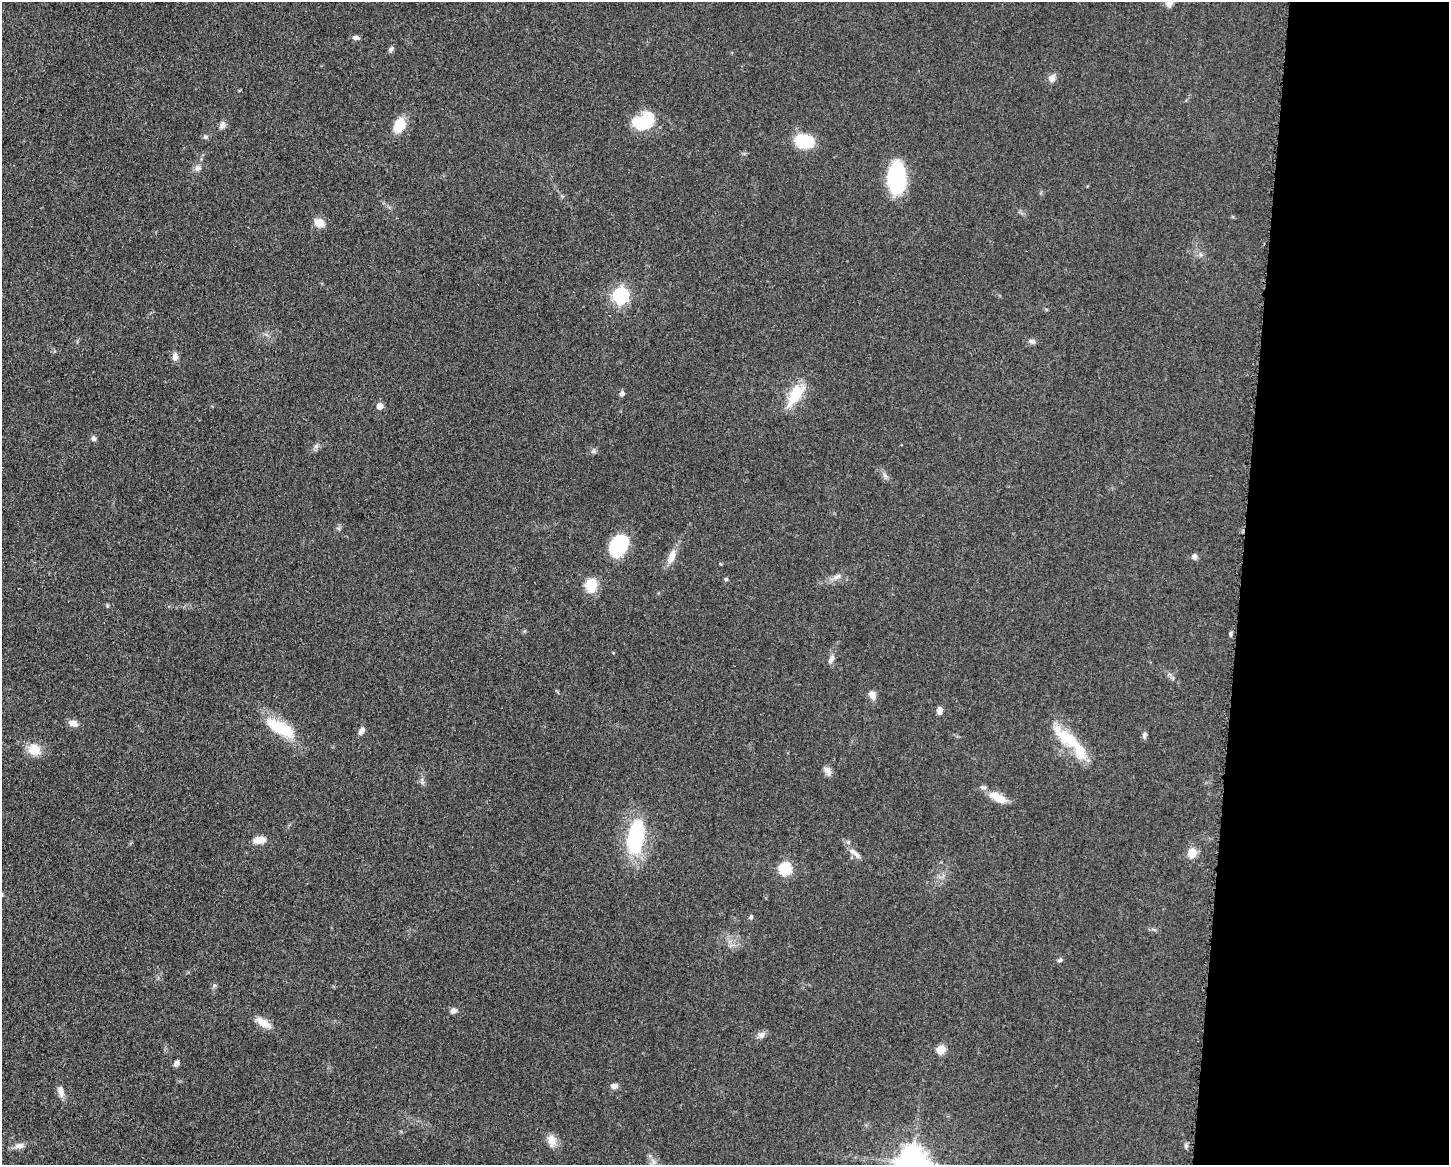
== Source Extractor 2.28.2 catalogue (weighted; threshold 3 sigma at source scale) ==
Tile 9 of 3 x 4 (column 3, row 3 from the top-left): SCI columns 3125-4571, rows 1167-2329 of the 4682 x 4655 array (HDU 1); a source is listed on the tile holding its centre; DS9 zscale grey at full resolution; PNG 1451 x 1167 px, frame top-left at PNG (2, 2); no overlay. Shown black and unused: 14% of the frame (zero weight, under 3 of 5 exposures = <1% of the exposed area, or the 3 px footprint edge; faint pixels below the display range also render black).
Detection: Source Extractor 2.28.2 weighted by HDU 2 'WHT'; one run over the whole footprint, this tile lists its part. Background 0.0601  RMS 0.0056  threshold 0.0251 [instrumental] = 3 sigma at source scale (4.5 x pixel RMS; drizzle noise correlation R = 1.50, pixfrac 1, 0.05/0.05 arcsec/px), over >= 5 px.
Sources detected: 64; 2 inside a brighter listed object's ellipse — not listed separately; the other 62 listed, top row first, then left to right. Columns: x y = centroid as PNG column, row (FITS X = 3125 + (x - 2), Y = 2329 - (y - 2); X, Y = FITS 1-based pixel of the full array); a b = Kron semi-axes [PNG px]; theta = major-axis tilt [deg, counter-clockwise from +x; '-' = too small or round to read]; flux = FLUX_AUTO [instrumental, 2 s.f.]
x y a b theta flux
1169 3 9 8 - 3.7
356 38 9 5 -10 1.9
391 49 8 5 53 1.4
1052 78 11 8 51 2.9
644 122 23 16 22 28
222 125 10 7 75 2.2
400 125 13 9 59 16
205 137 7 6 - 1.2
804 141 17 12 -12 25
198 168 9 7 59 2.3
896 179 27 15 -90 61
1088 186 4 3 - 0.39
319 223 10 8 -19 7.2
621 295 7 6 - 150
1032 341 9 6 -4 1.8
175 357 11 7 -89 2.9
622 393 7 6 - 1.5
796 395 29 12 55 18
380 406 5 5 - 6.9
94 438 8 6 -87 1.5
594 451 7 4 72 0.98
885 475 8 5 -44 1.5
618 546 21 14 65 39
672 556 19 8 68 6.2
1194 556 7 6 - 2
837 577 14 6 30 2.9
726 579 5 5 - 0.84
592 585 12 10 84 14
107 606 6 4 72 0.62
831 659 13 7 61 2.4
1169 674 7 4 -18 1.1
872 695 10 7 -63 3.7
939 710 8 6 88 3.1
73 723 11 7 -11 3.6
280 728 37 13 -28 26
361 731 9 6 56 2.7
1144 735 8 6 81 1.4
1068 738 43 15 -37 24
34 750 15 12 -15 9.5
828 771 14 7 -65 2.7
422 781 11 4 90 1.6
998 797 24 10 -26 7.9
636 837 43 18 80 46
260 840 14 8 7 5.7
855 853 19 6 -40 3.6
1192 853 10 9 - 7
785 869 6 6 - 63
751 917 6 5 - 1
1060 960 7 5 29 1.2
214 985 6 5 - 1
453 1011 8 7 - 2
263 1023 21 8 -33 6.6
761 1035 10 9 - 2.5
941 1049 5 5 - 20
176 1063 7 5 60 2.1
614 1086 10 7 -5 2.3
61 1091 16 7 -75 3.8
552 1141 17 10 -75 5.3
19 1146 14 8 12 3.4
1186 1146 8 5 -84 1.2
653 1161 9 4 -58 1.7
913 1164 11 9 -60 1100
Isophote crosses this tile's border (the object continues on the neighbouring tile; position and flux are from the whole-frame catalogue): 2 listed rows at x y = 1169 3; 913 1164